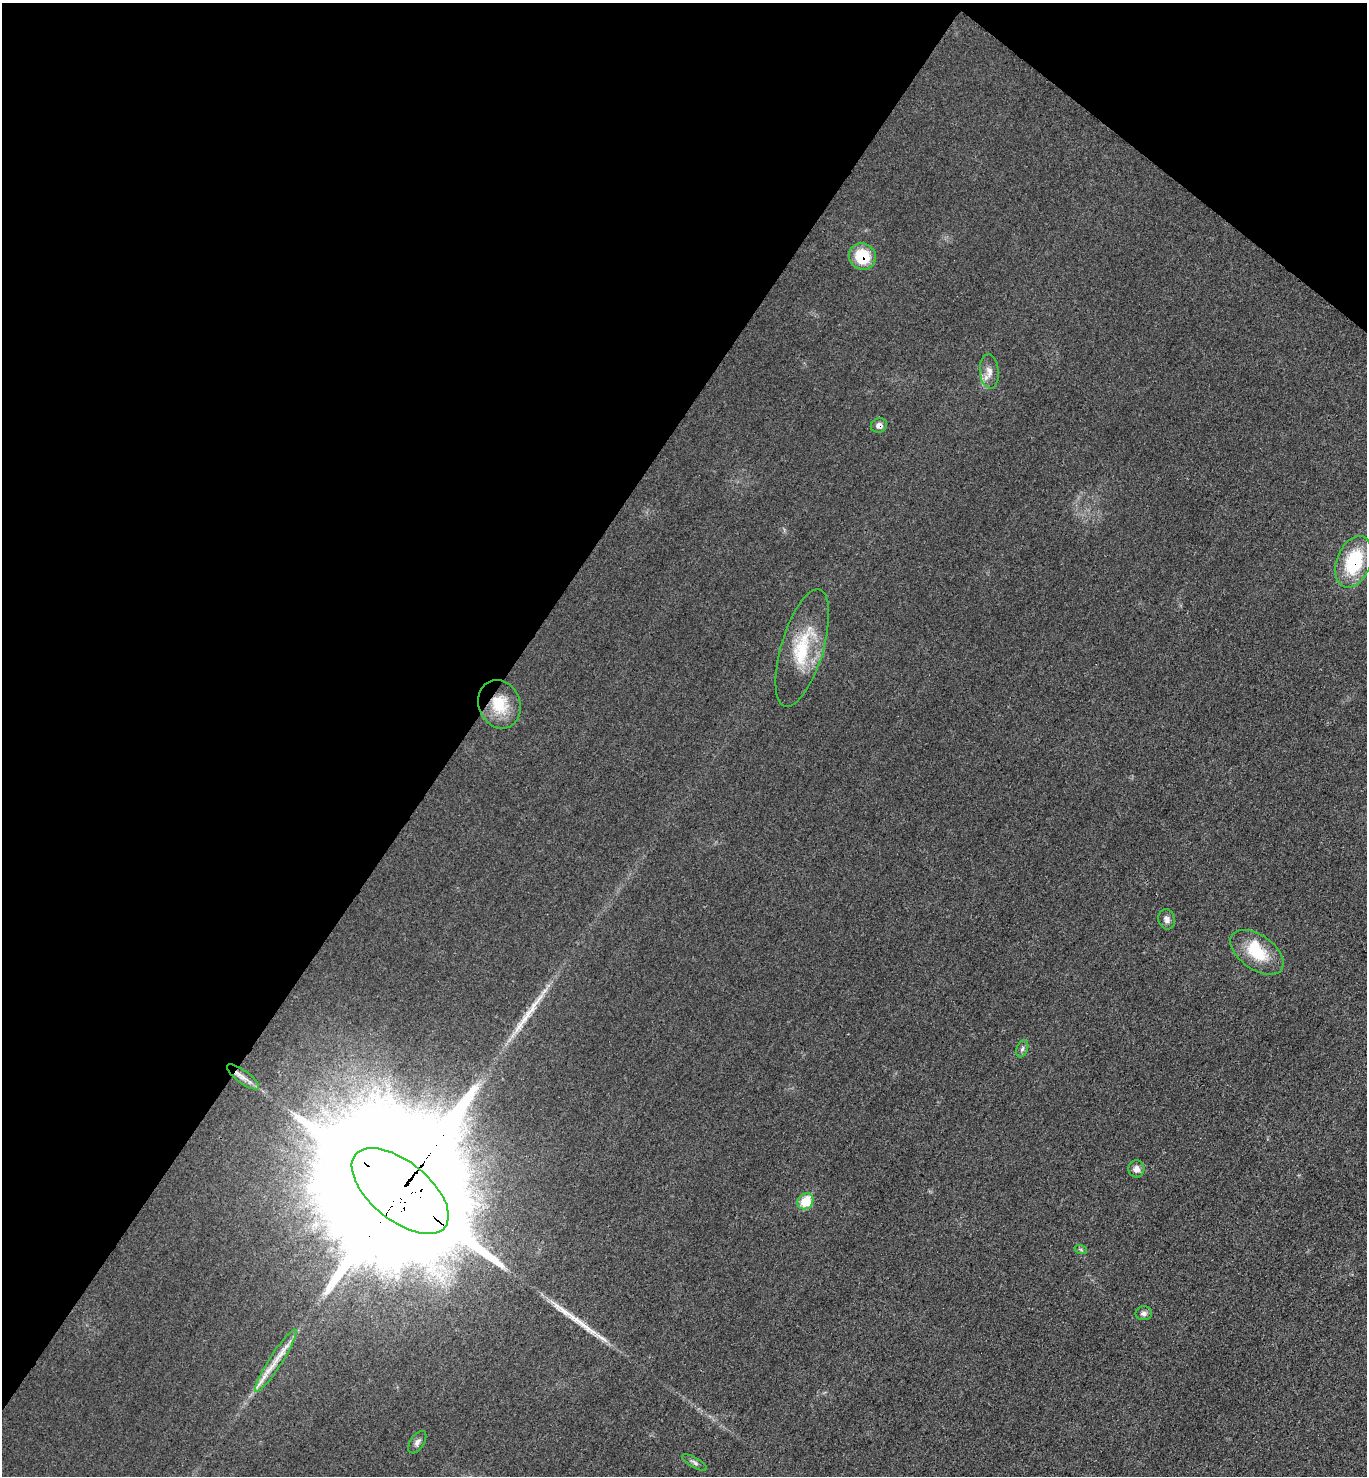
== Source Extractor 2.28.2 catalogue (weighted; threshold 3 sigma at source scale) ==
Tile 2 of 4 x 4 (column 2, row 1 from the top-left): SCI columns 1528-2892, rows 4433-5906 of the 5923 x 5917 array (HDU 1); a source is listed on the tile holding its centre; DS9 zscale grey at full resolution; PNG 1369 x 1478 px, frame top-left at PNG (2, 3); each listed source drawn as its Kron ellipse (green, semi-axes under 4 px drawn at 4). Shown black and unused: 37% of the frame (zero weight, under 3 of 4 exposures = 1% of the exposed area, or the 3 px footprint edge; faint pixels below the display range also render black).
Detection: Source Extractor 2.28.2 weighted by HDU 2 'WHT'; one run over the whole footprint, this tile lists its part. Background 0.0209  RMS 0.0058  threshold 0.0262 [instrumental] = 3 sigma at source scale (4.5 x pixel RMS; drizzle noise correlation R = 1.50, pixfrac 1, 0.05/0.05 arcsec/px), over >= 5 px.
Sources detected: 21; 2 long thin detections or spike segments (spike, bleed or trail) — neither listed nor drawn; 1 inside a brighter listed object's ellipse — not listed separately; the other 18 listed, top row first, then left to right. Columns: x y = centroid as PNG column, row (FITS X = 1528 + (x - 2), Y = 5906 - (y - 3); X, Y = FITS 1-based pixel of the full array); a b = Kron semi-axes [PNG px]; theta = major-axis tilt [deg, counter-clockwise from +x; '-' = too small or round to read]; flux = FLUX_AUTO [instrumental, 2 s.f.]
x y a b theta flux
862 256 14 13 - 21
989 371 17 9 -84 5.2
879 425 8 7 - 2.8
1354 562 27 17 69 37
802 648 61 21 73 33
499 704 25 20 -68 18
1167 919 10 8 -72 3
1257 952 30 17 -36 22
1022 1049 9 5 69 1.7
243 1077 19 6 -36 4.4
1136 1169 8 8 - 3.1
400 1191 58 29 -39 73000
805 1201 8 7 - 18
1081 1250 6 4 -20 0.88
1144 1313 8 7 - 2.1
276 1361 37 6 57 11
417 1442 12 7 56 2.4
695 1462 14 5 -30 1.9
Overlapping masked pixels (flux is a lower limit): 5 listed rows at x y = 862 256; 879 425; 1354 562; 499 704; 400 1191